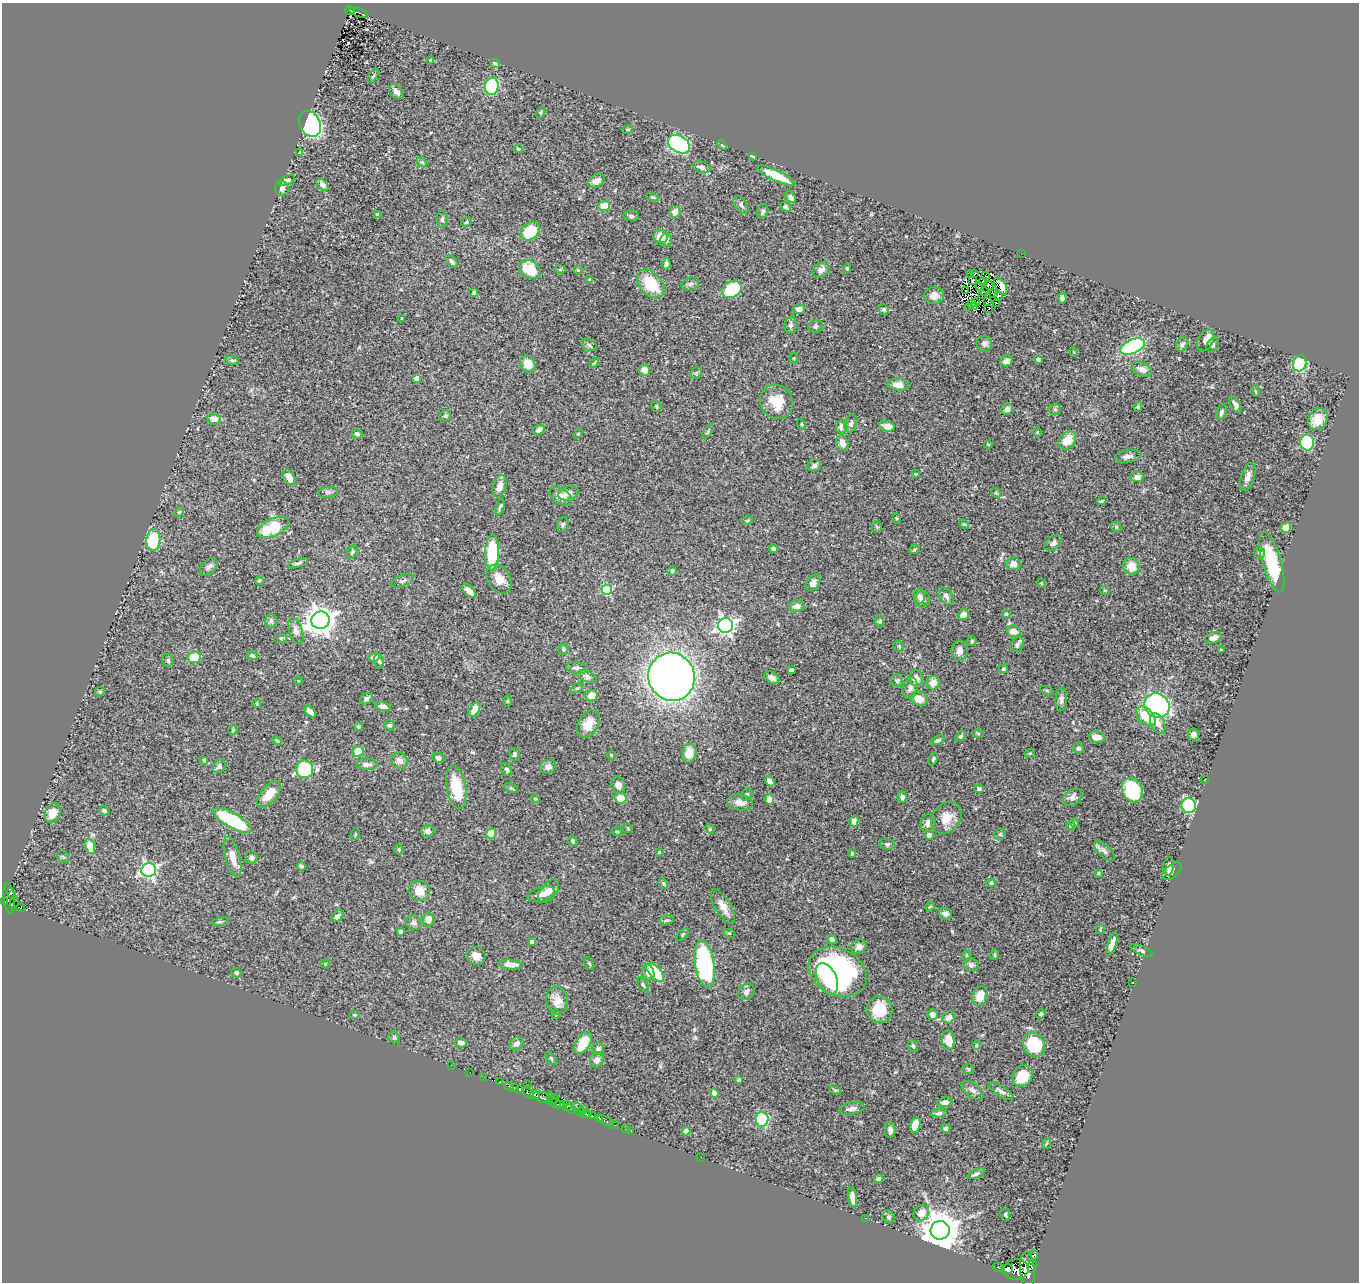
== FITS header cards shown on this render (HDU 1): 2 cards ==
NAXIS1  =                 1357
NAXIS2  =                 1280

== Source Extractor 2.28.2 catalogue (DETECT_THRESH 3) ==
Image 1357 x 1280 px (HDU 1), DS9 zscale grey, 1 PNG px = 1 image px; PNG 1361 x 1284 px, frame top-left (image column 1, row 1280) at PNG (2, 3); each listed source drawn as its Kron ellipse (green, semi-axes under 4 px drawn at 4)
Background 0.45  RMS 0.022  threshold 0.0651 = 3 sigma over >= 5 px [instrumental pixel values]
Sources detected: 409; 4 with non-positive FLUX_AUTO (blend fragments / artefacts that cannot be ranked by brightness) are neither listed nor drawn; the other 405 listed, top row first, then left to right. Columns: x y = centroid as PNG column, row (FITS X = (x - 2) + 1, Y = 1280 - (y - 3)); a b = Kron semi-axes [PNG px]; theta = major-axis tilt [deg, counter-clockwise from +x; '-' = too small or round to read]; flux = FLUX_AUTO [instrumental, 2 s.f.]
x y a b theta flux
350 10 5 3 - 47
358 12 9 3 -19 26
430 60 4 3 - 1.2
495 63 5 4 - 3
373 76 8 4 55 2.3
492 86 8 7 - 83
396 92 9 5 -46 5.6
541 112 6 4 59 1.8
310 124 13 10 -63 220
628 129 5 3 - 1.4
679 144 12 8 -31 280
722 145 5 3 - 1.4
518 149 5 3 - 1.7
300 152 3 2 - 1.1
752 156 4 2 - 1.5
422 162 6 4 -41 2.3
702 167 9 5 -19 6
776 176 21 5 -25 38
286 180 9 4 18 4.7
596 181 9 6 30 9.9
323 185 7 4 -48 6.5
282 189 7 7 - 5.1
652 197 6 4 -25 1.9
790 197 7 4 -48 4.4
741 205 10 5 -55 4
604 206 6 5 - 26
785 207 6 4 -36 3.5
762 211 7 5 65 3.3
675 212 6 5 - 11
378 215 4 4 - 4.1
631 216 8 5 -8 3.7
442 219 9 5 -89 4.1
467 222 5 4 - 2.2
530 231 10 8 41 50
661 236 7 6 - 18
666 240 7 6 - 5.5
1021 254 2 2 - 45
452 262 8 4 -50 3.7
666 264 5 4 - 3.9
847 268 4 4 - 1.6
530 269 12 8 -33 33
560 270 6 4 0 1.5
578 270 4 4 - 1.4
821 270 9 6 35 6.8
975 273 3 2 - 0.14
971 275 3 2 - 0.69
986 275 3 2 - 1
589 279 4 3 - 1.3
972 281 3 2 - 1.4
983 282 4 3 - 0.97
651 284 16 11 -47 50
690 284 9 6 16 3.7
989 285 5 2 - 3
1001 286 9 5 -59 19
979 287 4 3 - 3.2
732 289 10 8 31 71
965 291 4 2 - 0.92
985 291 2 2 - 0.56
474 292 4 4 - 2.7
983 294 3 2 - 1.8
994 294 3 2 - 1.7
934 295 10 8 3 12
999 296 3 2 - 2.4
1062 298 5 4 - 4.8
976 302 4 2 - 1.2
988 302 4 3 - 0.37
971 303 3 2 - 0.5
996 304 3 2 - 1.3
968 307 3 2 - 1.9
975 307 2 2 - 1.2
989 308 3 2 - 0.86
799 309 6 5 - 6.9
884 309 5 5 - 3.3
402 318 3 2 - 1
790 325 8 6 84 4.5
815 326 7 6 - 3.9
1205 340 11 7 59 10
984 344 8 7 - 4.1
1182 344 7 5 62 3.3
589 345 8 5 -28 3.1
1213 345 8 5 61 3.5
1133 347 13 7 23 150
1074 352 4 3 - 1
794 358 5 3 - 1.3
1038 359 4 3 - 3.5
232 360 7 4 -19 2.3
1006 361 6 5 - 7
594 363 6 3 44 1.6
1300 363 8 6 75 79
528 364 9 7 -61 17
1142 369 10 6 -23 7.7
644 370 6 5 - 14
696 373 6 5 - 2.5
417 378 4 4 - 11
898 385 10 6 -6 12
1255 391 6 4 -85 1.8
777 402 17 16 - 31
1235 404 9 5 -62 5.3
656 406 6 4 -61 2.1
1138 407 5 4 - 1.8
1007 409 6 5 - 4.5
1055 409 6 6 - 2.6
1221 412 8 5 68 4.4
445 416 6 5 - 2.8
214 419 7 5 -12 13
1318 419 11 9 60 22
801 424 5 3 - 1.3
851 424 9 6 72 4.6
887 426 8 5 -13 12
842 427 6 5 - 9.2
539 430 6 4 34 6.9
708 431 8 4 56 2.3
1037 432 5 3 - 1.2
357 434 5 5 - 4
578 434 5 4 - 1.7
1067 440 10 7 46 24
842 443 8 6 -75 11
1307 443 8 7 - 78
988 444 4 3 - 1.3
1128 456 13 6 7 7.3
814 465 7 5 18 4.2
916 474 4 3 - 1.5
289 477 8 5 -63 8.8
1137 477 6 5 - 8.3
1248 477 14 6 73 9.5
500 486 11 6 74 10
328 492 10 5 7 3.4
568 493 10 7 19 8.9
996 493 5 4 - 1.9
561 496 12 7 -35 14
1102 501 5 3 - 1.8
500 507 8 3 72 2.6
179 512 5 4 - 1.9
896 518 5 3 - 1.1
747 520 6 4 1 1.7
563 524 8 5 75 3
964 524 6 3 -42 1.6
273 527 17 8 24 57
877 527 5 5 - 2
1116 527 5 4 - 2
1286 527 5 5 - 18
153 540 11 7 85 90
1053 543 10 6 38 6.5
773 549 5 4 - 2.7
914 550 5 3 - 1.6
352 552 7 4 64 2.5
492 552 18 7 88 85
1260 553 5 5 - 3.2
1272 562 31 9 -74 81
298 563 10 4 18 3.4
1014 564 7 6 - 8.9
1131 566 8 8 - 18
209 567 10 7 46 5.7
672 571 5 5 - 1.9
499 579 15 11 -60 15
259 580 4 4 - 2.7
402 581 12 5 21 4.3
813 583 9 6 53 8.9
1041 583 4 3 - 1.3
607 590 5 5 - 99
1105 590 5 4 - 1.6
469 591 9 5 -48 12
919 596 7 5 -90 4.9
946 596 10 6 -56 5
922 599 8 8 - 6.3
797 606 8 6 7 8.4
1006 614 3 3 - 1.8
963 615 6 5 - 9.8
320 620 9 8 - 1600
271 621 7 6 - 3.3
880 621 6 4 89 2.3
726 625 7 7 - 490
296 631 14 6 -72 7.7
1014 631 7 5 -18 13
281 638 6 4 18 1.6
1214 638 9 5 20 7.5
972 641 5 4 - 1.7
1017 645 8 6 58 5.2
899 646 6 4 -46 1.9
563 649 6 5 - 2.2
1221 650 3 2 - 1.7
960 651 10 8 88 7.9
252 656 5 4 - 3.2
194 657 6 5 - 33
374 657 6 4 12 7.4
168 660 6 5 - 2.8
379 661 7 5 -79 2.7
577 668 11 5 -7 5.2
1003 669 4 3 - 1.9
791 670 4 3 - 2.8
587 676 10 5 -23 3.8
672 677 24 23 - 1100
772 678 8 5 -33 5.4
916 678 8 7 - 11
897 680 6 6 - 2.9
299 681 4 3 - 1
933 683 7 6 - 12
577 688 6 4 28 2
910 688 11 7 76 6.3
1047 691 7 4 -19 1.8
100 692 5 4 - 2.2
592 696 6 5 - 14
366 699 7 5 33 5.1
919 699 9 7 -23 20
1061 699 12 5 85 5.4
508 701 5 3 - 1.4
257 704 4 3 - 1.5
1157 706 13 12 - 250
383 707 7 4 -14 6.1
474 710 8 5 59 17
310 712 7 4 -47 8.3
1146 716 12 7 -42 38
1158 723 11 6 -62 11
588 724 15 10 58 20
389 725 5 5 - 3.2
358 726 4 3 - 1.8
233 730 5 4 - 1.7
978 734 6 4 0 1.7
1193 734 6 5 - 5
960 736 6 4 41 2.4
1097 737 8 5 -6 13
277 740 5 4 - 1.8
938 740 7 4 23 3.8
1078 748 5 5 - 3.4
358 751 5 5 - 27
689 753 9 7 76 21
1030 753 5 3 - 1.2
515 754 6 5 - 3.4
611 755 4 3 - 1.1
439 758 6 5 - 4.9
933 759 7 4 67 2.2
204 760 4 3 - 1.4
399 760 8 8 - 8.2
367 764 11 5 -3 5.9
219 766 7 6 - 3.8
548 767 8 6 16 6.9
305 769 9 8 - 95
507 770 7 4 -56 3.2
1205 780 3 2 - 1.5
770 781 6 4 -54 4.8
618 785 9 7 -71 9.5
456 787 22 9 -80 47
511 788 7 4 -26 2.3
979 789 5 4 - 4.4
1132 790 13 10 -66 77
269 794 16 8 51 18
747 794 6 5 - 2.4
902 797 5 5 - 4.7
1072 797 10 7 34 9.8
621 798 6 5 - 24
535 799 4 4 - 2.2
769 799 5 5 - 13
740 802 13 8 -9 10
1189 806 7 7 - 120
104 811 5 4 - 3.3
53 813 10 7 68 18
946 818 17 13 52 23
233 821 21 7 -30 98
854 821 6 4 75 4.5
928 823 9 7 76 8.1
1075 823 4 4 - 1.6
1071 826 5 4 - 1.8
628 829 5 3 - 1.4
710 829 5 4 - 1.6
428 831 7 6 - 7
617 832 5 3 - 1.5
355 834 6 3 81 1.3
491 834 5 5 - 18
1000 834 6 5 - 2.2
929 835 5 4 - 5.7
573 841 5 4 - 4.2
887 844 8 5 -6 3.4
90 846 7 5 -75 22
399 849 5 4 - 1.7
1104 851 13 6 -42 6.2
659 852 4 4 - 1.1
852 853 5 4 - 1.9
63 857 6 5 - 2.4
233 857 21 7 -76 17
251 858 6 6 - 3.8
301 866 4 3 - 2.8
1169 866 9 5 81 6.5
149 870 7 6 - 350
1172 871 11 6 36 8.6
1098 873 4 3 - 1.4
663 883 5 4 - 2.2
991 883 5 4 - 2.1
419 891 10 10 - 21
548 891 14 7 52 9.9
11 894 6 3 -72 49
541 894 14 7 15 10
9 898 15 5 -84 78
4 902 3 2 - 3.3
14 902 7 2 80 20
21 907 4 3 - 21
723 907 20 7 -59 15
930 907 5 4 - 1.7
945 914 7 5 -19 5.5
337 916 7 5 43 5.3
428 919 7 6 - 11
667 920 7 5 15 2.7
220 922 8 3 11 2.2
414 923 8 7 - 5.3
1100 929 5 4 - 1.6
400 932 4 4 - 3.8
729 933 6 3 -18 1.5
683 934 8 4 47 2.1
832 939 5 4 - 4.7
532 942 4 4 - 5.6
1112 944 12 4 71 8.2
859 947 8 7 - 6.7
1142 951 12 4 -24 3.3
995 955 5 3 - 1.5
476 956 9 8 - 13
967 956 6 4 -89 2.1
589 963 7 4 -58 1.9
325 964 4 4 - 1.5
511 964 13 5 -4 12
705 964 24 9 -81 230
971 965 8 6 -21 4.3
655 972 11 5 -47 63
838 972 31 23 -28 320
236 973 5 4 - 3.6
648 973 8 6 -74 7.5
827 979 16 9 -66 37
1133 983 2 2 - 0.85
643 985 8 4 -55 2.8
746 992 9 7 46 6.1
980 996 10 7 72 20
557 1001 14 11 -78 14
879 1010 13 13 - 36
556 1014 5 3 - 1.4
933 1014 5 5 - 9.8
1041 1014 5 4 - 2.4
354 1015 5 4 - 1.8
949 1017 7 5 40 6.9
394 1037 6 5 - 2.6
948 1040 10 6 -84 16
461 1043 6 4 -14 6.8
583 1043 12 7 58 42
516 1044 7 6 - 6.9
976 1045 5 3 - 1.4
1034 1045 13 10 -62 74
913 1046 6 4 -71 2.4
598 1049 6 6 - 3.9
551 1058 8 4 -54 2
597 1060 8 7 - 6.6
451 1065 2 2 - 12
968 1069 6 5 - 2.3
470 1072 2 2 - 1.7
1022 1076 11 9 51 38
484 1077 2 2 - 5.3
739 1080 4 3 - 1.6
500 1082 3 2 - 30
527 1085 2 2 - 0.66
509 1086 5 3 - 96
515 1088 3 3 - 63
520 1089 4 4 - 180
835 1090 6 3 -24 1.8
973 1090 13 7 -36 6.2
1001 1091 14 5 -34 5.8
528 1092 7 4 -50 140
714 1093 5 4 - 7.1
535 1094 5 4 - 160
551 1096 3 2 - 17
543 1097 10 5 -18 170
552 1100 6 2 31 20
945 1102 7 4 7 6.3
556 1103 4 3 - 31
560 1105 5 3 - 52
567 1106 5 4 - 100
576 1107 4 3 - 16
571 1109 6 2 -20 16
583 1109 3 2 - 9.7
852 1109 13 6 10 6.3
580 1112 4 3 - 23
939 1113 7 4 4 3.3
586 1114 5 4 - 110
592 1116 3 3 - 88
600 1119 4 3 - 59
762 1119 7 6 - 98
605 1121 9 3 -25 61
614 1125 5 3 - 11
915 1125 8 5 74 19
946 1128 4 4 - 3.9
625 1129 3 2 - 1.2
890 1130 8 5 -86 6.5
631 1131 3 2 - 3.4
686 1131 4 4 - 11
1046 1144 5 3 - 1.4
701 1157 2 2 - 14
976 1174 9 4 22 4.1
879 1179 5 4 - 4.7
852 1197 10 4 -80 12
921 1213 9 7 54 14
1005 1215 6 4 -69 2.3
889 1217 7 5 -60 3.7
866 1218 3 2 - 3.4
940 1230 9 9 - 4000
1033 1256 6 4 45 340
1032 1266 6 3 79 220
999 1268 6 3 -20 67
1007 1269 6 5 - 300
1016 1269 13 10 8 970
1027 1271 18 7 -85 790
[4 non-positive-flux detections neither listed nor drawn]